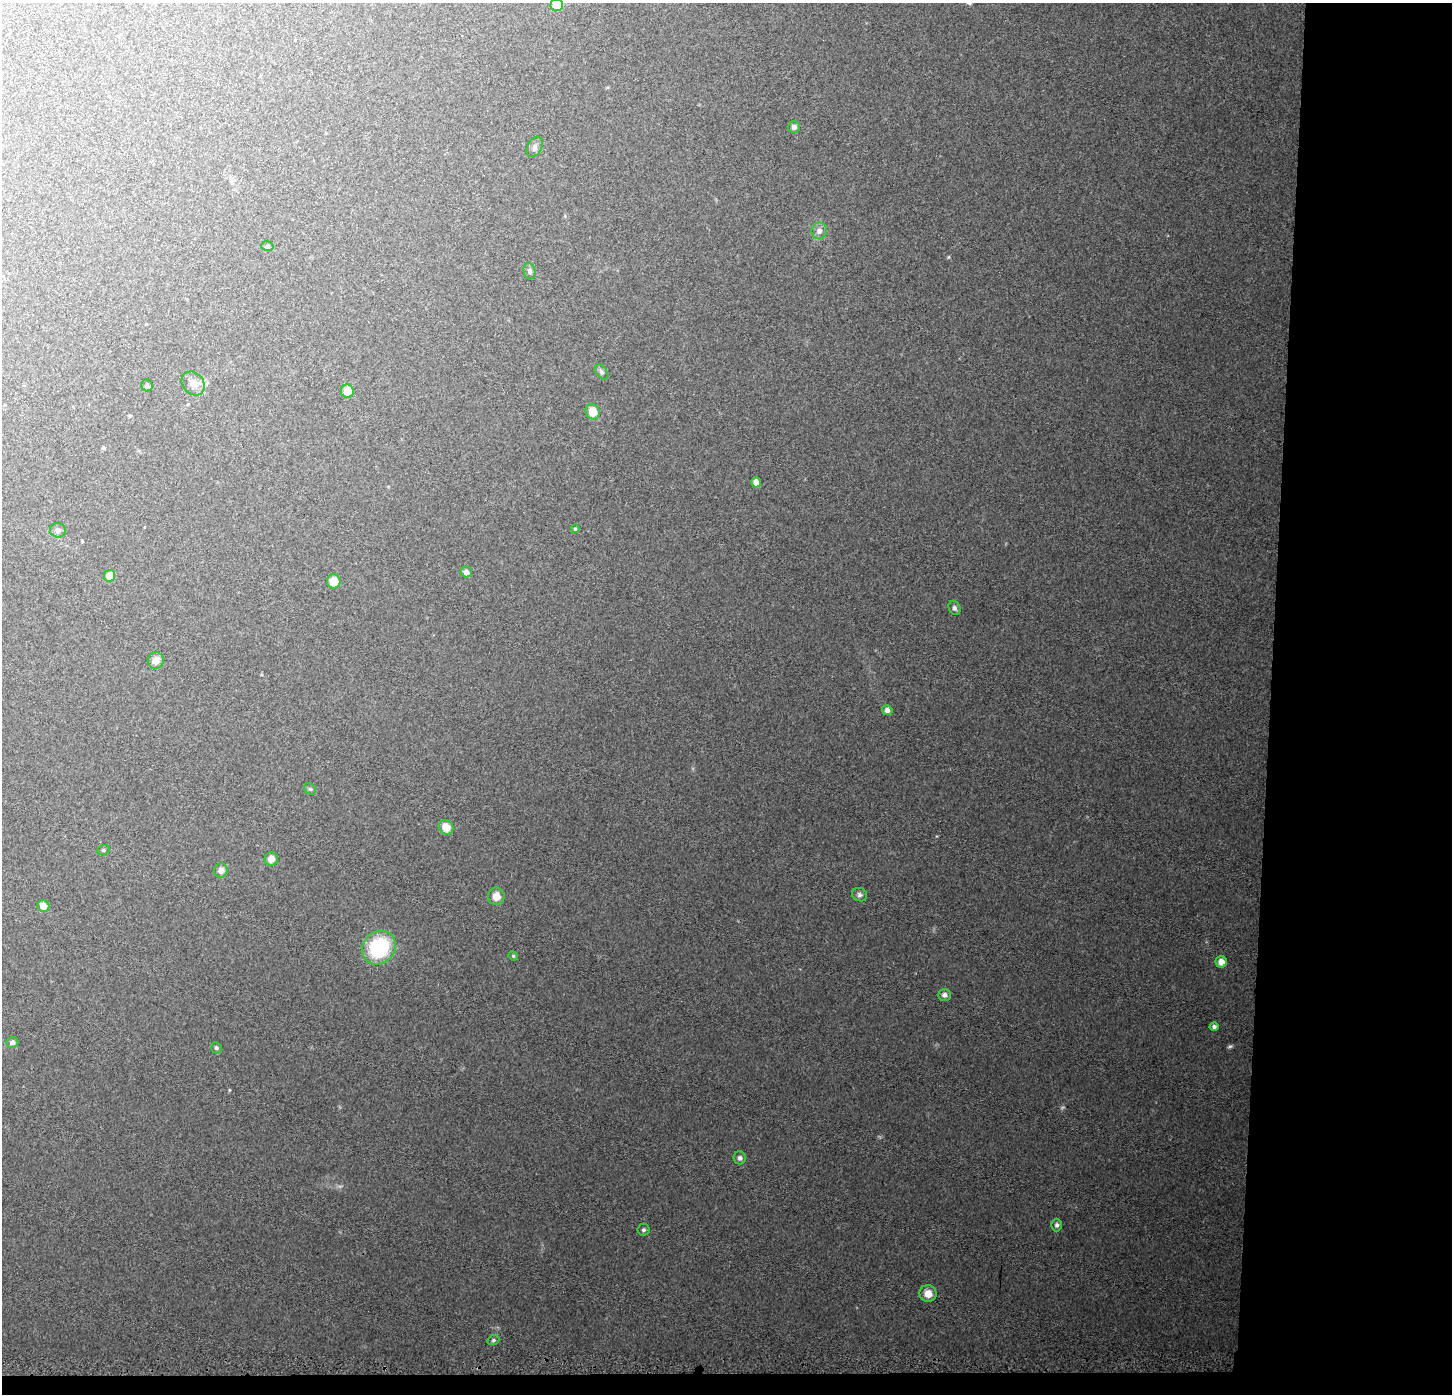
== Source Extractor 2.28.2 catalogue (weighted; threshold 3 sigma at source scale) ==
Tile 9 of 3 x 3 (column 3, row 3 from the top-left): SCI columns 2900-4349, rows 238-1629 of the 4359 x 4647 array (HDU 1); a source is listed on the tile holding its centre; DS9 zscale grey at full resolution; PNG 1454 x 1396 px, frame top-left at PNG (2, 3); each listed source drawn as its Kron ellipse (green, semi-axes under 4 px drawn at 4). Shown black and unused: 14% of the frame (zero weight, under 3 of 5 exposures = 2% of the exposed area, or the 3 px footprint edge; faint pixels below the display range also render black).
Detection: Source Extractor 2.28.2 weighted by HDU 2 'WHT'; one run over the whole footprint, this tile lists its part. Background 0.0273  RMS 0.0037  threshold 0.0165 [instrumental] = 3 sigma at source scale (4.5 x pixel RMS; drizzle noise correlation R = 1.50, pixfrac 1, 0.0396/0.0396 arcsec/px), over >= 5 px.
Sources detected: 41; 1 too faint to see at this stretch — neither listed nor drawn; the other 40 listed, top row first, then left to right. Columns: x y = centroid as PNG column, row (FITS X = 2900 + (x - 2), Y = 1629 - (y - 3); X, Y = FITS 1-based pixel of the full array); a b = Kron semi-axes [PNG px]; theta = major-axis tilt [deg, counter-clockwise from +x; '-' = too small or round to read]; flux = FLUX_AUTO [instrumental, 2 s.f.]
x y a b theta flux
557 5 6 6 - 6.8
794 127 6 6 - 1.4
535 147 11 7 60 1.4
819 231 8 7 - 2.1
267 246 6 4 -15 0.6
530 271 8 6 -70 1.1
601 372 9 5 -53 0.89
193 383 13 10 -50 3.3
147 385 6 5 - 0.62
347 391 6 6 - 5.2
593 412 8 7 - 5.6
756 482 5 5 - 2.2
575 529 4 4 - 0.57
58 530 8 7 - 1.1
466 572 5 5 - 1.6
110 576 6 5 - 5
334 581 7 7 - 5.7
954 608 7 5 -66 0.96
156 660 8 8 - 3.1
887 710 5 5 - 1.7
310 789 6 5 - 0.53
446 827 8 6 -44 4.8
103 850 6 5 - 0.62
271 859 7 6 - 2.5
221 870 7 7 - 2.4
860 895 8 6 -25 0.99
496 896 9 8 - 3.6
43 906 6 5 - 3.5
379 948 18 15 47 29
513 956 5 4 - 0.42
1221 962 6 5 - 3
944 995 6 6 - 1.2
1214 1026 4 4 - 1
12 1042 6 5 - 1.3
216 1048 5 5 - 0.65
740 1158 6 6 - 1.1
1057 1225 6 5 - 0.93
643 1230 6 6 - 0.79
928 1294 8 8 - 3.5
493 1340 6 4 22 0.61
Isophote crosses this tile's border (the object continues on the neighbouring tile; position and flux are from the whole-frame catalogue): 1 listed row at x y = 557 5